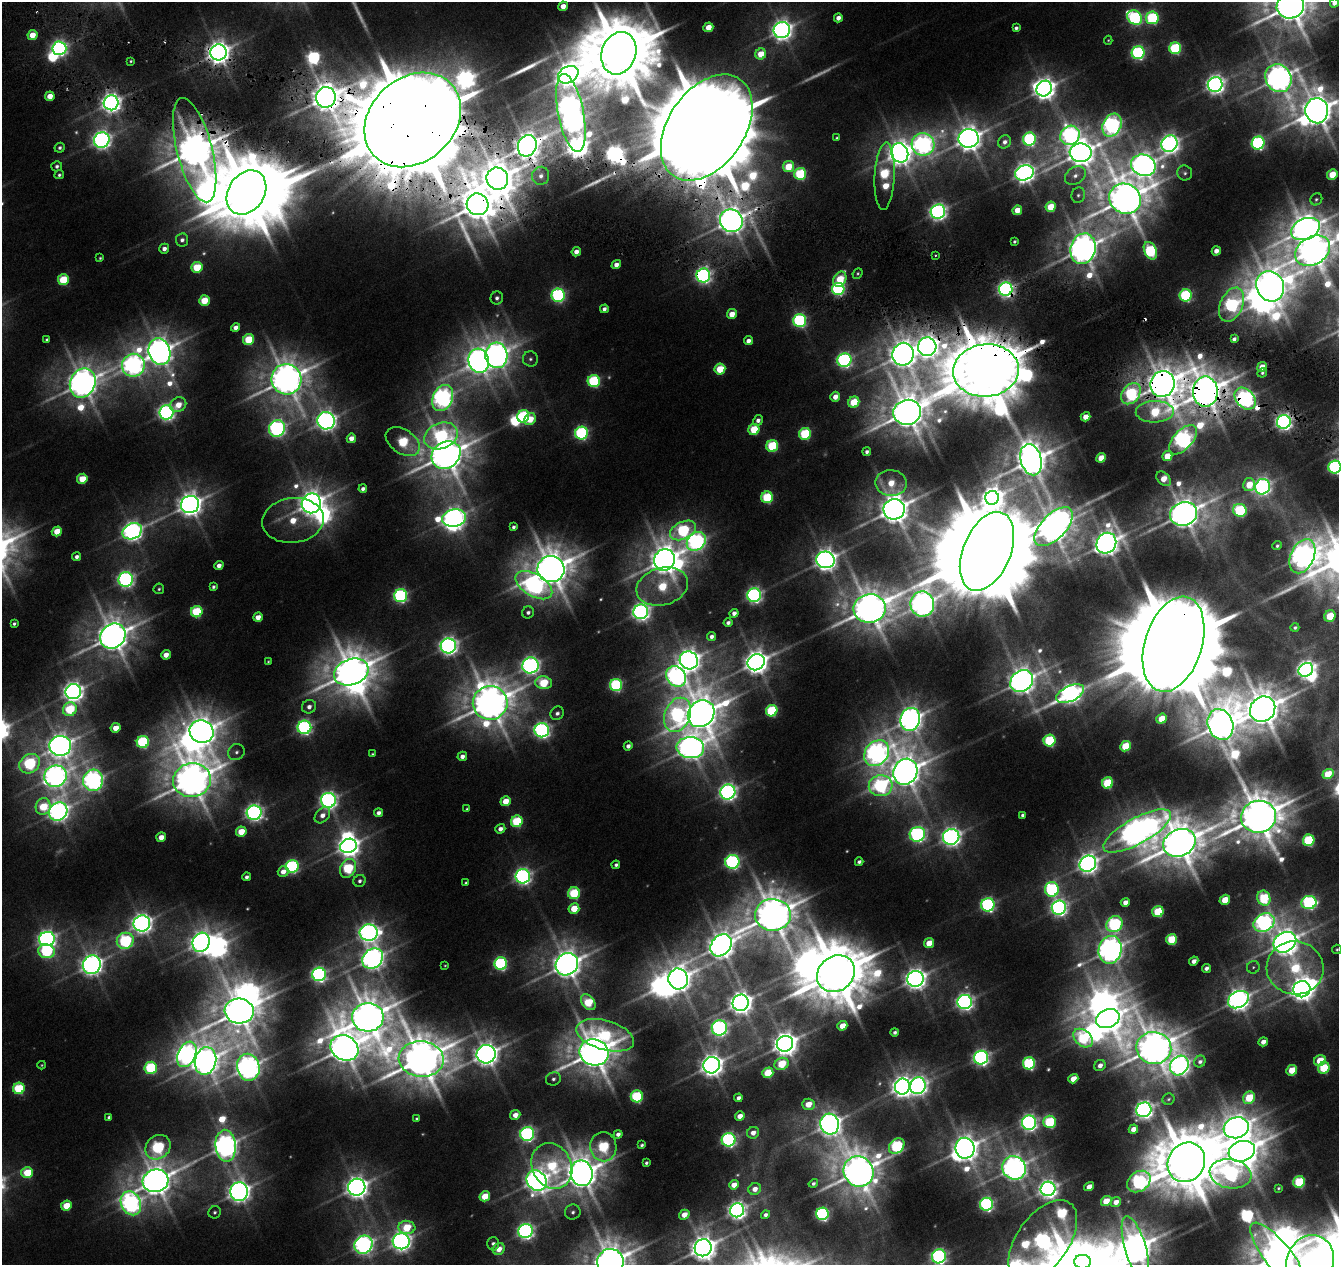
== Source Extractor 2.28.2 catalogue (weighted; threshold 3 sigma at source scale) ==
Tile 11 of 4 x 4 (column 3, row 3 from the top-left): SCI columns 2685-4021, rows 1547-2809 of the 5359 x 5555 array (HDU 1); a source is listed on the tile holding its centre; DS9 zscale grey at full resolution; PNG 1341 x 1267 px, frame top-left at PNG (2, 2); each listed source drawn as its Kron ellipse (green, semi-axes under 4 px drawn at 4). Shown black and unused: <1% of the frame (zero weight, under 3 of 6 exposures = <1% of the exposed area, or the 3 px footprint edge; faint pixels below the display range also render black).
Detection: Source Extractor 2.28.2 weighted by HDU 2 'WHT'; one run over the whole footprint, this tile lists its part. Background 0.0186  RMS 0.0027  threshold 0.0111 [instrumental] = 3 sigma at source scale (4.09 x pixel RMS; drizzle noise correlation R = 1.36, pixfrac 0.8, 0.0396/0.0396 arcsec/px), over >= 5 px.
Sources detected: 484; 25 too faint to see at this stretch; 26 inside a brighter object's white glare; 4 cosmic-ray / hot-pixel residue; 2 long thin detections or spike segments (spike, bleed or trail) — neither listed nor drawn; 1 inside a brighter listed object's ellipse — not listed separately; the other 426 listed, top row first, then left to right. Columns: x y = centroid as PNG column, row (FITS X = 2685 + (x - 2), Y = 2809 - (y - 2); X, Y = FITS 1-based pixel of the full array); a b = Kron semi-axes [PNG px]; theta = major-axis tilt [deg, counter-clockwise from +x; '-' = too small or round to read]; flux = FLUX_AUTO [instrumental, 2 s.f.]
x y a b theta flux
1334 3 4 4 - 2.3
563 6 5 4 - 3.5
1290 6 14 12 18 1100
838 18 4 4 - 2.6
1135 18 8 6 -36 73
1152 18 6 6 - 43
708 27 5 4 - 6.2
1016 28 4 4 - 1
782 30 8 8 - 270
32 35 5 5 - 6.7
1108 40 4 4 - 0.34
59 48 7 7 - 140
1175 48 6 5 - 41
219 52 8 8 - 390
619 53 22 17 71 3900
1138 53 6 6 - 70
761 54 5 5 - 8.5
131 61 3 3 - 0.39
568 75 11 8 30 460
1278 78 14 12 -57 560
1215 84 7 7 - 220
1044 89 8 7 - 320
50 96 5 4 - 5.5
326 97 10 10 - 650
111 103 7 7 - 240
1317 111 12 11 - 870
571 113 40 13 -79 620
413 120 53 42 42 18000
1112 125 12 9 64 150
707 127 59 38 55 18000
1070 135 10 9 - 140
837 138 4 3 - 0.41
969 138 10 9 - 540
1029 139 6 6 - 61
102 140 8 7 - 200
1005 142 7 6 - 1.7
1258 143 6 6 - 75
923 144 11 11 - 180
1169 144 8 8 - 220
527 146 11 9 69 550
60 148 5 5 - 0.87
195 150 53 17 -76 1400
900 153 10 8 -69 450
1081 153 11 9 1 640
1143 165 12 10 -22 440
57 166 5 5 - 1
789 167 6 5 - 13
1024 173 9 7 19 260
1185 173 8 7 - 0.92
800 174 6 6 - 35
59 175 5 4 - 0.72
1075 175 11 8 32 2
1332 175 5 5 - 11
541 176 9 8 - 2
885 176 34 10 87 33
497 179 11 10 - 960
246 192 23 18 57 3500
1078 195 8 6 71 0.91
1125 199 16 14 -31 1100
1316 199 6 5 - 0.63
478 204 11 10 - 980
1051 207 5 5 - 12
1017 210 5 4 - 6.2
938 212 7 7 - 170
731 221 11 11 - 570
1306 229 15 10 22 700
182 240 7 6 - 1.4
1014 241 3 3 - 0.6
164 249 5 5 - 1.9
1083 249 15 12 74 710
1150 251 9 6 -65 47
1216 251 4 4 - 2.8
1313 251 19 14 31 860
576 252 4 4 - 2.7
935 255 2 2 - 0.28
100 258 4 4 - 0.44
616 265 5 4 - 2.4
197 267 5 5 - 14
858 273 5 4 - 0.44
703 275 7 7 - 140
840 279 8 6 59 13
63 280 5 5 - 17
1270 286 15 13 -63 820
838 289 6 6 - 68
1006 289 7 6 - 150
558 295 6 6 - 81
1186 295 6 6 - 50
497 298 6 6 - 1.2
204 301 5 5 - 12
1232 305 18 11 65 63
604 309 4 4 - 1.4
732 314 5 4 - 5.3
800 321 6 6 - 70
236 327 4 4 - 2.7
47 339 3 3 - 0.52
1234 339 4 4 - 1.2
249 340 6 5 - 17
748 341 4 4 - 2.4
927 347 9 9 - 340
159 352 14 10 -74 570
903 354 11 10 - 600
496 355 13 11 -87 440
530 359 8 7 - 1.1
844 360 7 7 - 110
479 361 12 10 -75 480
133 365 12 11 - 230
1262 367 5 4 - 6.6
720 369 5 5 - 14
986 370 33 26 5 4300
1262 373 5 4 - 0.61
286 379 15 15 - 920
594 381 6 6 - 42
83 383 15 12 66 690
1162 384 13 12 - 920
1205 392 15 12 -90 1100
1131 394 12 8 51 41
835 397 5 4 - 3.1
443 398 14 9 66 240
1245 399 12 9 -48 180
854 402 6 5 - 15
178 405 8 7 - 5.7
166 412 7 7 - 160
907 412 14 12 14 1100
1155 412 19 10 2 22
523 416 6 6 - 42
1086 417 5 4 - 4.5
530 419 6 5 - 8.6
758 420 5 4 - 1.6
326 421 8 8 - 280
1284 422 7 6 - 170
277 428 9 7 48 140
754 429 6 5 - 16
582 433 6 6 - 68
805 434 6 6 - 33
441 436 17 12 22 56
351 438 5 4 - 2.9
1183 440 18 9 48 210
403 442 19 12 -34 27
772 446 6 5 - 28
867 452 4 4 - 1
446 455 15 13 36 1000
1167 456 5 4 - 8.9
1101 458 5 4 - 7.7
1031 460 16 10 -75 820
1335 467 6 6 - 77
82 479 5 5 - 10
1164 479 8 5 -46 5.5
891 483 15 13 -2 8.2
1249 485 6 6 - 8.6
1262 487 8 7 - 150
363 489 4 4 - 1.3
767 497 6 5 - 29
992 498 7 7 - 340
311 503 10 9 - 480
190 505 9 8 - 420
894 509 10 10 - 730
1240 510 7 6 - 39
1184 514 14 11 20 800
454 518 12 8 8 280
293 520 31 22 6 15
513 527 4 4 - 0.87
1054 527 24 12 46 870
683 530 14 8 26 48
57 531 5 4 - 7.1
132 531 10 7 25 240
696 541 10 8 43 160
1106 543 11 9 58 480
1277 546 5 4 - 0.76
987 551 41 24 67 12000
1302 556 18 11 65 400
77 557 5 4 - 1.4
664 560 11 10 - 720
825 560 9 8 - 350
219 565 5 4 - 2.2
551 569 13 13 - 1100
126 579 7 7 - 140
534 585 20 11 -31 170
662 586 26 18 16 24
213 587 4 4 - 0.75
159 589 5 5 - 0.58
754 595 7 6 - 130
401 596 6 6 - 87
922 604 12 11 - 420
869 608 16 14 9 1000
197 612 6 5 - 28
528 612 6 6 - 1.2
641 612 7 7 - 200
734 613 4 4 - 2
1330 616 6 5 - 13
258 617 5 4 - 3.5
728 623 4 4 - 1.2
14 624 4 3 - 0.66
1295 627 4 4 - 0.77
113 636 13 11 43 830
711 637 5 4 - 1.3
1174 644 49 28 73 16000
448 646 8 7 - 190
166 655 5 4 - 3.7
689 660 9 8 - 360
268 661 3 3 - 0.35
756 662 9 8 - 420
530 665 8 7 - 170
1306 670 8 6 36 210
351 672 18 13 19 1100
676 676 11 9 -49 200
1022 681 12 10 39 550
544 683 8 6 -7 18
616 685 6 6 - 52
73 692 8 7 - 260
1070 694 15 7 25 260
490 703 17 17 - 1100
309 707 7 6 - 2
70 709 7 6 - 21
1263 709 13 12 - 1100
772 711 6 5 - 31
557 713 7 6 - 1.2
701 714 14 12 47 1000
677 715 18 13 68 88
910 719 12 9 74 420
1162 719 5 4 - 9.1
1220 724 16 12 -69 780
304 727 7 6 - 100
116 728 5 4 - 5.7
542 730 7 7 - 140
201 732 12 11 - 640
1049 741 6 5 - 33
143 742 6 6 - 48
60 746 11 10 - 450
628 746 4 4 - 1.7
1125 746 5 5 - 14
690 748 14 10 -2 470
236 752 9 7 40 1.3
877 753 14 11 49 290
372 754 3 3 - 0.4
462 756 5 4 - 2.2
30 764 11 9 36 43
905 772 13 12 - 830
1328 774 6 5 - 11
55 776 11 10 - 330
93 780 10 10 - 240
192 780 19 17 12 1100
1107 783 6 5 - 22
881 786 12 10 5 70
728 792 8 7 - 180
328 800 7 7 - 170
506 801 5 5 - 7.6
43 807 8 7 - 14
467 809 4 3 - 0.54
58 812 10 8 44 270
254 813 7 7 - 170
379 813 4 4 - 1.6
322 815 9 6 48 2.6
1023 815 4 4 - 0.98
1259 817 17 16 - 1400
517 821 6 5 - 27
500 829 5 4 - 2
1137 831 38 13 29 560
241 832 5 5 - 8.3
917 834 8 7 - 100
161 837 5 4 - 4.1
951 837 8 8 - 230
1309 840 6 5 - 34
1179 843 17 13 23 1300
348 846 8 7 - 330
732 862 7 7 - 110
859 862 4 4 - 0.97
1088 864 8 7 - 280
616 865 4 3 - 0.8
292 866 6 6 - 67
348 868 10 7 64 29
283 872 5 5 - 2.8
523 876 7 7 - 150
246 877 4 4 - 1.2
360 881 6 5 - 1.1
466 883 4 3 - 0.58
1052 889 7 7 - 59
574 893 6 6 - 27
1264 898 7 6 - 28
1225 900 5 4 - 8.4
1125 902 4 4 - 2.6
1309 903 7 6 - 73
988 905 7 6 - 91
574 908 5 5 - 10
1059 908 7 7 - 150
1158 912 6 5 - 21
773 915 18 16 -1 1300
142 923 8 8 - 270
1264 923 11 8 30 160
1114 924 8 7 - 60
369 933 9 8 - 220
47 939 8 7 - 190
1171 939 5 5 - 18
125 941 8 8 - 54
201 942 10 8 64 320
1285 942 12 9 33 570
929 943 5 4 - 6.6
721 945 12 9 49 590
1337 949 5 4 - 0.49
1110 950 14 11 77 490
47 951 8 7 - 41
373 959 11 9 44 350
1194 961 5 4 - 2.1
501 964 6 6 - 66
567 964 12 10 44 670
92 965 9 9 - 320
445 965 3 2 - 0.26
1253 967 6 6 - 0.72
1206 968 5 4 - 1.5
1295 968 28 26 -8 26
319 974 7 6 - 120
836 974 20 17 39 2600
678 979 10 9 - 510
915 979 8 8 - 330
1302 989 8 8 - 420
1238 1000 11 8 27 360
588 1002 9 6 -53 19
965 1002 7 7 - 180
741 1003 8 8 - 390
239 1011 14 12 -5 1000
368 1017 15 14 - 1200
1108 1018 12 9 24 620
842 1026 5 4 - 5.7
719 1028 8 7 - 140
895 1032 4 3 - 0.93
605 1035 30 14 -16 37
1083 1038 11 7 -42 31
1263 1042 5 4 - 2.5
785 1044 8 7 - 460
344 1048 14 12 -30 860
1154 1048 17 16 - 1100
594 1052 15 13 -20 1200
187 1054 13 8 65 260
486 1054 9 9 - 450
981 1058 7 7 - 150
421 1059 22 17 -5 1500
1320 1060 6 5 - 9.2
205 1061 14 10 76 550
1200 1061 6 5 - 1.1
1029 1063 6 6 - 52
782 1064 7 6 - 15
42 1065 4 3 - 0.33
712 1065 8 8 - 390
1100 1065 6 5 - 2.2
1179 1065 10 8 53 260
248 1067 13 11 -77 410
151 1068 6 6 - 35
1324 1068 6 5 - 20
1292 1070 5 5 - 10
768 1073 5 5 - 15
553 1079 7 6 - 1.1
1073 1079 5 4 - 5.1
918 1086 8 7 - 210
902 1087 8 7 - 320
19 1088 6 5 - 27
637 1096 6 6 - 40
738 1098 4 4 - 1.5
1249 1098 6 5 - 15
1169 1099 6 5 - 0.54
809 1104 6 5 - 6.1
1144 1110 8 7 - 210
515 1115 5 4 - 3.3
740 1116 5 4 - 3.5
109 1117 4 4 - 0.89
416 1118 4 3 - 0.45
1050 1122 6 6 - 32
1029 1123 7 7 - 160
830 1124 10 9 - 380
1236 1128 13 10 16 580
1133 1129 5 4 - 3.1
753 1133 6 5 - 2.9
527 1134 7 7 - 120
618 1134 5 4 - 1.6
729 1140 7 6 - 98
642 1145 4 3 - 0.67
226 1146 16 10 -86 390
897 1146 9 6 45 48
158 1147 13 11 42 47
603 1147 14 13 - 34
965 1148 10 9 - 550
1242 1151 13 10 17 1000
1186 1162 20 18 58 2700
646 1163 4 3 - 0.66
552 1166 23 19 -62 29
1014 1168 12 11 - 420
859 1171 15 14 - 990
27 1173 6 5 - 16
582 1173 13 11 -79 880
1231 1174 21 14 -9 110
156 1181 13 11 14 780
536 1181 11 9 -48 350
1139 1182 12 9 35 83
1299 1182 6 5 - 27
813 1183 5 4 - 0.86
734 1185 5 4 - 4
357 1187 9 8 - 370
1089 1187 5 4 - 3.5
1278 1188 3 3 - 0.41
755 1189 6 6 - 2.8
1048 1189 7 7 - 230
239 1192 9 9 - 340
485 1196 5 5 - 10
1106 1201 5 4 - 7.1
1116 1202 5 4 - 2.8
131 1203 12 9 -65 190
986 1204 6 6 - 86
66 1206 5 5 - 9.7
737 1210 7 7 - 200
215 1212 6 6 - 0.73
573 1212 8 7 - 1.2
822 1214 6 6 - 77
684 1215 5 4 - 4
765 1215 4 4 - 1.2
407 1227 8 6 -5 13
526 1231 7 7 - 150
401 1241 8 8 - 250
1043 1241 47 26 54 260
493 1244 7 6 - 1.2
363 1245 9 8 - 220
703 1248 9 8 - 510
1135 1248 33 10 -74 850
499 1249 6 5 - 4.6
939 1256 7 7 - 110
1278 1256 41 13 -51 1200
610 1262 13 13 - 1000
1083 1262 8 7 - 550
1310 1262 27 23 70 210
Overlapping masked pixels (flux is a lower limit): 22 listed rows (the first 20) at x y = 219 52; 326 97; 571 113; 413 120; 707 127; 527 146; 195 150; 497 179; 246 192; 478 204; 731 221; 1083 249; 703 275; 1006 289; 927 347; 986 370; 1162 384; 1205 392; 1131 394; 1245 399
Isophote crosses this tile's border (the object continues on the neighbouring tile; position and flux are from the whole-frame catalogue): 17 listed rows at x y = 1334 3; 1290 6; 619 53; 1317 111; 413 120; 1306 229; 1313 251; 1335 467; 1337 949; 1043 1241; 703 1248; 1135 1248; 939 1256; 1278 1256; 610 1262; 1083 1262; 1310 1262